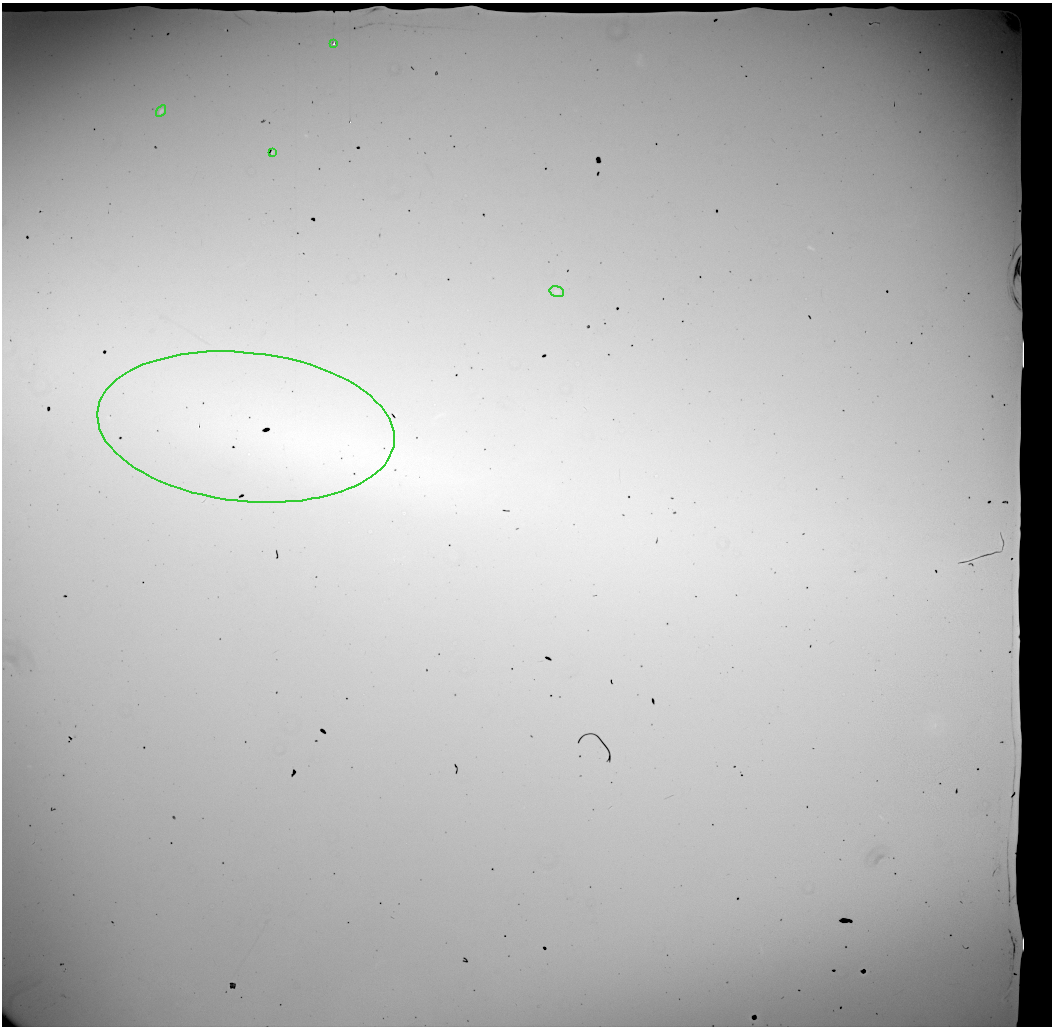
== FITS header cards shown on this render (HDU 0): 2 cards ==
NAXIS1  =                 1050 / length of data axis 1
NAXIS2  =                 1024 / length of data axis 2

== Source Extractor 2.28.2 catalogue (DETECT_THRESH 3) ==
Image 1050 x 1024 px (HDU 0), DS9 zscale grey, 1 PNG px = 1 image px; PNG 1054 x 1028 px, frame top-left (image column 1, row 1024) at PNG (2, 3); each listed source drawn as its Kron ellipse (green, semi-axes under 4 px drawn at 4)
Background 14300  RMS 100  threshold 311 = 3 sigma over >= 5 px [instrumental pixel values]
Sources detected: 8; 3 with non-positive FLUX_AUTO (blend fragments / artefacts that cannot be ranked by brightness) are neither listed nor drawn; the other 5 listed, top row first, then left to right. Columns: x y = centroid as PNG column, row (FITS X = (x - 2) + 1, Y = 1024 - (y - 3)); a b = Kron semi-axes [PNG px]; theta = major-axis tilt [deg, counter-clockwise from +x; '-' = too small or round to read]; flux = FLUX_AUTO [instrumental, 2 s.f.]
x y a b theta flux
334 44 3 2 - 1.4e+04
161 111 6 4 56 1.9e+04
273 152 3 2 - 5.8e+03
557 292 7 5 -17 1.1e+04
246 427 149 74 -6 4.2e+06
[3 non-positive-flux detections neither listed nor drawn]